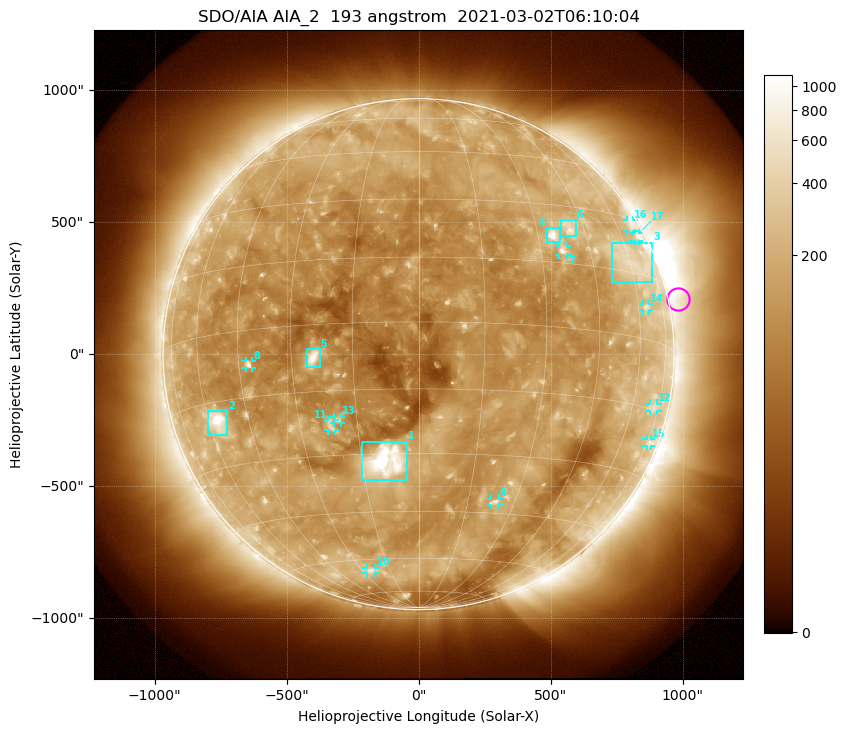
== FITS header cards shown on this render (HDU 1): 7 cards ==
TELESCOP= 'SDO/AIA '           / For AIA: SDO/AIA
INSTRUME= 'AIA_2   '           / For AIA: AIA_ATA1, AIA_ATA2, AIA_ATA3 or AIA_AT
WAVELNTH=                  193 / [angstrom] Wavelength
WAVEUNIT= 'angstrom'           / Wavelength unit: angstrom
DATE-OBS= '2021-03-02T06:10:04.843' / [ISO] Date when observation started; ISO 8
CTYPE1  = 'HPLN-TAN'           / CTYPE1: HPLN
CTYPE2  = 'HPLT-TAN'           / CTYPE2: HPLT

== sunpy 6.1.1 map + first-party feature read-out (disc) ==
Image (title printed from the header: SDO/AIA AIA_2  193 angstrom  2021-03-02T06:10:04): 1024 x 1024 px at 2.4 arcsec/px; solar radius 968 arcsec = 403 px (full disc in frame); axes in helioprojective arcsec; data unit not stated in the header (colour bar unlabelled)
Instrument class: DISC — disc imager (sunpy class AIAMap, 193 A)
Bright regions (active regions / flare kernels): reference = the median radial profile (limb darkening/brightening removed); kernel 9 px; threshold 5 sigma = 217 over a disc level ~127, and >= 1.15x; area >= 12 px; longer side >= 10 px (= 24 arcsec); searched inside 0.97 R_sun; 17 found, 17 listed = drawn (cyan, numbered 1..; 11 of them under ~33 arcsec drawn as corner ticks so the feature stays visible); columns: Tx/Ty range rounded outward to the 5 arcsec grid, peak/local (2 s.f.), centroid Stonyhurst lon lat
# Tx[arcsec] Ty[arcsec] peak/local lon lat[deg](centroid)
1 -215..-45 -480..-330 21 -9 -32
2 -800..-725 -305..-215 15 -56 -19
3 735..885 270..425 3 +61 +18
4 485..540 425..480 11 +34 +22
5 -425..-375 -50..20 9.3 -24 -7
6 540..595 445..510 5.6 +40 +24
7 530..565 375..410 5.6 +36 +18
8 -655..-630 -55..-25 5.1 -42 -8
9 275..305 -570..-545 4.1 +24 -42
10 -200..-160 -830..-805 3.2 -25 -64
11 -345..-315 -290..-250 4 -22 -23
12 875..905 -215..-185 2.5 +71 -14
13 -320..-295 -260..-235 4.9 -20 -22
14 850..875 165..190 2.9 +64 +7
15 865..880 -350..-320 2.8 +76 -22
16 790..815 465..510 2.5 +69 +28
17 815..835 430..460 2.6 +70 +25
Off-limb structures (1.02-1.3 R_sun): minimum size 162 px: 6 found; the strongest spans PA ~215..325 deg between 1.02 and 1.3 R_sun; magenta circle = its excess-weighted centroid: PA ~280 deg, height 1.04 R_sun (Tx ~985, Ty ~210 arcsec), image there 1.6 x the reference